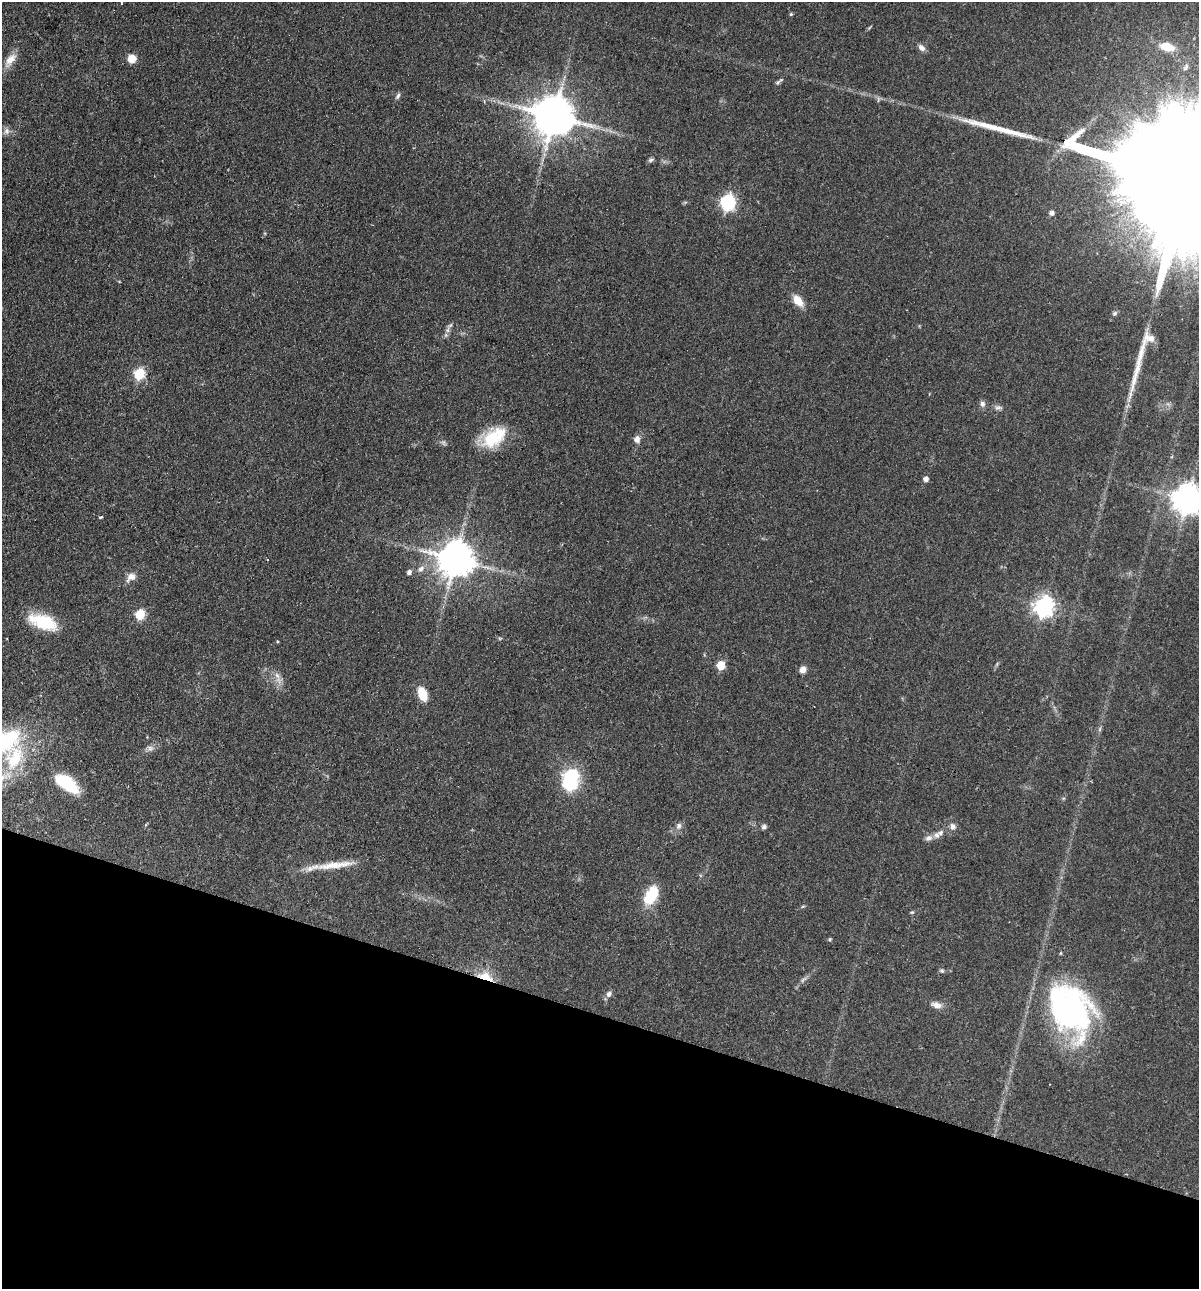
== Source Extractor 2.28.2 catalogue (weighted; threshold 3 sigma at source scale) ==
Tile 15 of 4 x 4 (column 3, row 4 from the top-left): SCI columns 2702-3898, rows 19-1305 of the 5280 x 5184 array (HDU 1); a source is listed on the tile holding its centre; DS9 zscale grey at full resolution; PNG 1201 x 1291 px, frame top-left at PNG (2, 2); no overlay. Shown black and unused: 21% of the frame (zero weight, under 2 of 3 exposures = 3% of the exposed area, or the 3 px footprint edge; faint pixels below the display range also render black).
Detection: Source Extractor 2.28.2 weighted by HDU 2 'WHT'; one run over the whole footprint, this tile lists its part. Background 0.0641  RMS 0.0053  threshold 0.024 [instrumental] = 3 sigma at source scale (4.5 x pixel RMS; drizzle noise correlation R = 1.50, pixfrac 1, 0.05/0.05 arcsec/px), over >= 5 px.
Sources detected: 67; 2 inside a brighter object's white glare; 2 long thin detections or spike segments (spike, bleed or trail) — not listed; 4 inside a brighter listed object's ellipse — not listed separately; the other 59 listed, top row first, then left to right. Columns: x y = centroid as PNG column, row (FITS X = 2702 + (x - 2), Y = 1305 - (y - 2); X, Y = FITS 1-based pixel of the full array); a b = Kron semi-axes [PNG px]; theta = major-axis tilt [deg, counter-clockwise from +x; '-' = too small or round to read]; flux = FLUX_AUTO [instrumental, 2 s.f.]
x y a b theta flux
121 3 3 2 - 0.48
791 14 4 4 - 0.65
1167 47 16 8 -15 8.9
921 48 10 6 -45 2.5
132 59 9 9 - 5.6
10 60 23 10 53 5.9
1186 67 10 5 59 1.2
779 81 14 3 37 1.2
398 96 10 5 61 1.3
554 116 12 11 - 1900
7 131 10 8 90 2.2
651 160 7 5 24 1.2
1189 179 148 25 -17 82000
727 202 7 6 - 120
1052 213 5 5 - 2
798 301 12 7 -50 8.5
1115 313 7 6 - 1.1
447 330 7 6 - 1.7
1149 338 17 12 1 5.4
139 374 6 5 - 43
982 404 8 7 - 1.8
998 408 11 5 4 1.6
494 437 32 20 34 22
637 439 10 9 - 2.8
926 479 5 4 - 3
1188 499 9 9 - 850
101 517 4 3 - 0.78
455 559 10 10 - 1400
421 569 11 7 45 2.6
409 572 5 5 - 2.1
131 577 14 9 36 3.9
1043 607 8 7 - 290
140 614 6 5 - 28
43 622 33 15 -20 23
721 665 6 5 - 18
803 669 7 6 - 3.5
277 675 12 6 -57 3.1
422 694 15 9 -71 10
1100 729 7 4 71 0.88
3 742 35 22 34 43
150 748 9 6 -50 1.7
569 777 25 13 44 23
3 778 29 9 30 8.9
67 783 28 13 -36 22
679 826 10 7 70 2.1
953 826 9 8 - 2.4
764 827 6 5 - 1.3
940 833 8 6 46 1.8
929 838 10 7 20 2.3
334 865 58 8 7 13
651 895 25 13 61 16
803 906 6 4 19 0.59
912 912 5 4 - 0.65
830 939 5 4 - 0.63
942 971 6 5 - 0.88
485 976 21 10 -18 9.8
609 994 8 6 51 2.1
936 1005 15 8 -14 3.5
1070 1009 54 38 -58 150
Overlapping masked pixels (flux is a lower limit): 3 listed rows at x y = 554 116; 1189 179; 485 976
Isophote crosses this tile's border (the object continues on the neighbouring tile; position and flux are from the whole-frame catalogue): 4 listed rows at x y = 1189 179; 1188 499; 3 742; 3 778